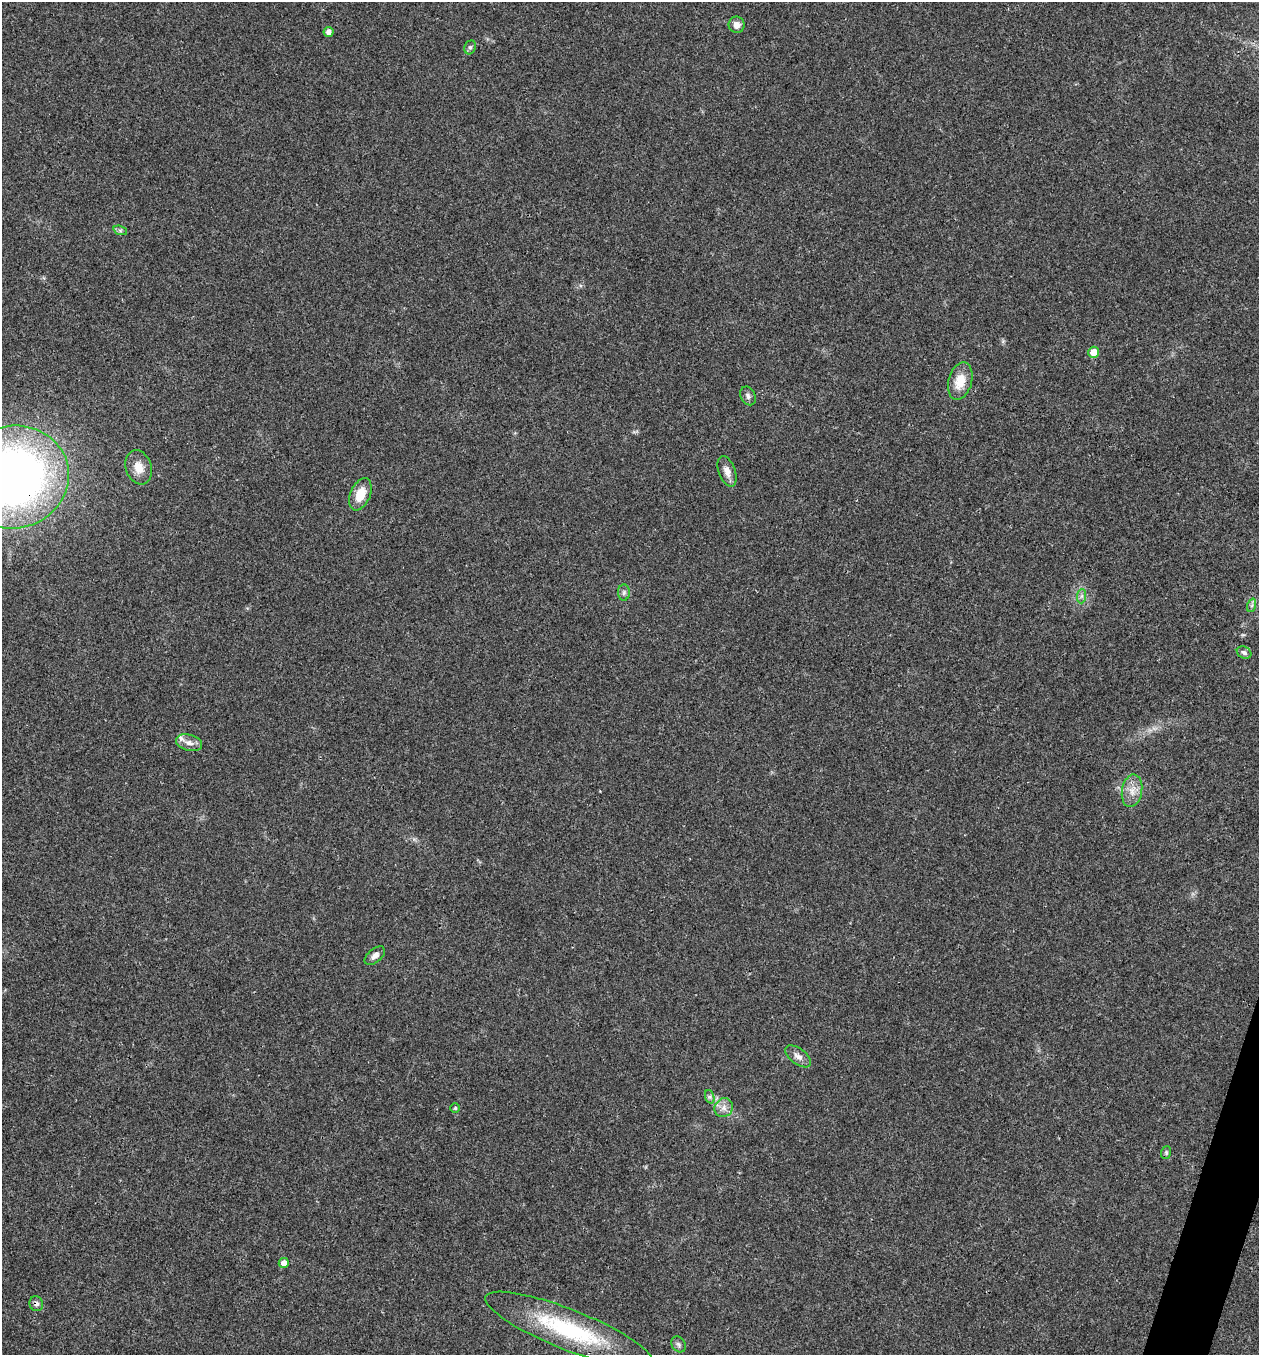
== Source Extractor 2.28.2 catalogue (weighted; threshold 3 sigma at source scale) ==
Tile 6 of 4 x 4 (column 2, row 2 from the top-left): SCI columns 1525-2781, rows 2707-4059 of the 5432 x 5417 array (HDU 1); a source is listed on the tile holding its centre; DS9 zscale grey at full resolution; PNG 1261 x 1357 px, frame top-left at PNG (2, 2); each listed source drawn as its Kron ellipse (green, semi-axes under 4 px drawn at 4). Shown black and unused: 1% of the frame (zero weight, under 3 of 4 exposures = <1% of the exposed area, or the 3 px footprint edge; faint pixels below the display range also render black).
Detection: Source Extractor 2.28.2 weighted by HDU 2 'WHT'; one run over the whole footprint, this tile lists its part. Background 0.0212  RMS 0.004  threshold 0.0179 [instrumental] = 3 sigma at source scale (4.5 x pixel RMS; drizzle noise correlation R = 1.50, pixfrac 1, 0.05/0.05 arcsec/px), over >= 5 px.
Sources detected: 28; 1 inside a brighter listed object's ellipse — not listed separately; the other 27 listed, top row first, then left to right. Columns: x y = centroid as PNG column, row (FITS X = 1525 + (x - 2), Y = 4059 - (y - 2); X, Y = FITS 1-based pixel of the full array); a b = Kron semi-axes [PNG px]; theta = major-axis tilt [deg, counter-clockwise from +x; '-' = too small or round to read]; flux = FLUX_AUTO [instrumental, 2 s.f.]
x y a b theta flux
737 25 8 8 - 2.4
329 32 5 5 - 2.1
470 47 7 5 68 0.86
120 230 7 4 -18 0.77
1094 352 5 5 - 5.2
960 381 19 11 74 7.3
748 396 10 7 -64 1.5
139 467 17 13 -71 4.9
727 471 16 8 -70 2.8
13 477 56 51 13 300
360 494 17 10 66 7.3
624 593 8 6 88 1.1
1081 596 7 4 89 0.94
1252 605 7 4 72 0.81
1244 652 7 5 -26 1.2
189 743 13 8 -14 2.5
1132 791 16 10 80 4.3
375 956 12 6 39 2.1
798 1056 15 8 -37 2.6
710 1097 7 4 -71 0.91
455 1108 5 5 - 0.56
724 1108 10 9 - 2.5
1166 1152 6 5 - 0.69
284 1263 5 5 - 2.6
36 1304 7 7 - 1.3
569 1330 90 20 -22 43
678 1344 8 6 -53 1
Overlapping masked pixels (flux is a lower limit): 2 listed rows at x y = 13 477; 36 1304
Isophote crosses this tile's border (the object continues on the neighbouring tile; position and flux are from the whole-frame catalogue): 1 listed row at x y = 13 477